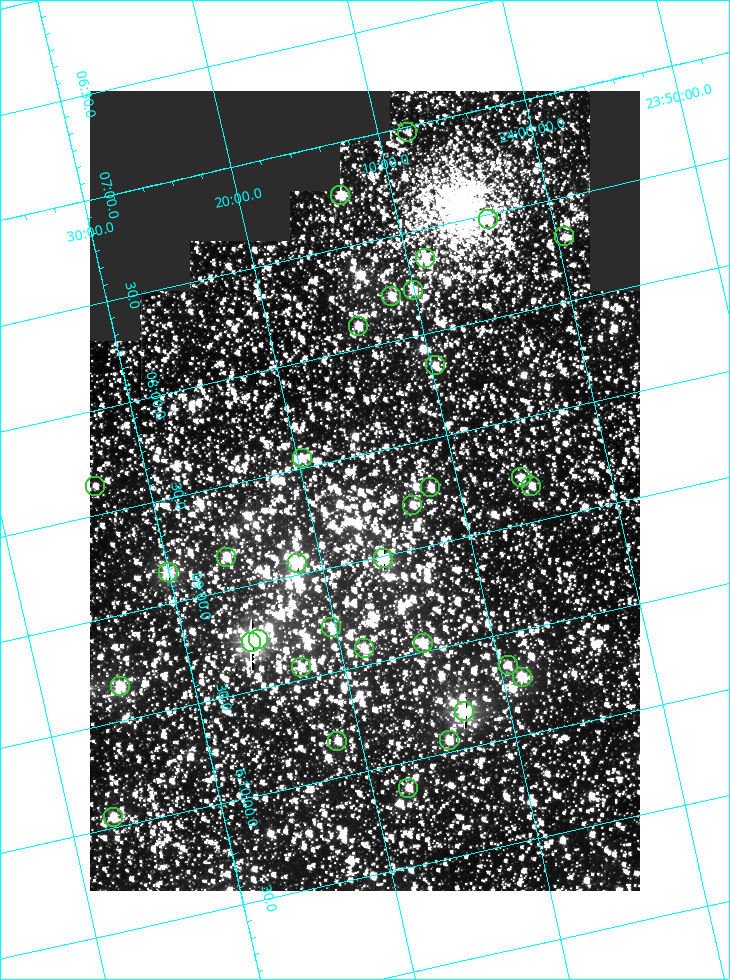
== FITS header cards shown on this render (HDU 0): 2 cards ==
NAXIS1  =                  550
NAXIS2  =                  800

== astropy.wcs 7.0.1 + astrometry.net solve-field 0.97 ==
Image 550 x 800 px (HDU 0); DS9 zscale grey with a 90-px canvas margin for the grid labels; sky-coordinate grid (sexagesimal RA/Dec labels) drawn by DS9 from the SOLVED WCS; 33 Tycho-2 reference stars matched to detected sources circled (green)
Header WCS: RA---TAN/DEC--TAN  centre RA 06:08:40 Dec +24:16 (92.17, +24.27 deg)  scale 3.97 arcsec/px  FOV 36.4' x 53.0'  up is -103 deg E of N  parity normal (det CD < 0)
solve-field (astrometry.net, Tycho-2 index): VERIFIED the header's WCS against the Tycho-2 star catalogue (verified at 3 index scales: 18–32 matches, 0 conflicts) and refined it, rather than solving blind
Solved WCS: RA---TAN-SIP/DEC--TAN-SIP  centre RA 06:08:40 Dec +24:16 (92.17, +24.27 deg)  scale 3.98 arcsec/px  FOV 36.4' x 53.0'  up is -103 deg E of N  parity normal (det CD < 0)
The solver's refit moves the header's centre by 0.093 arcsec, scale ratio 1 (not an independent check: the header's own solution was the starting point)
Tycho-2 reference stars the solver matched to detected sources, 33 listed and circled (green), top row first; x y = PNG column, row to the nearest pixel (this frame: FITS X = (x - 90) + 1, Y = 800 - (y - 91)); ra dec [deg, ICRS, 3 dp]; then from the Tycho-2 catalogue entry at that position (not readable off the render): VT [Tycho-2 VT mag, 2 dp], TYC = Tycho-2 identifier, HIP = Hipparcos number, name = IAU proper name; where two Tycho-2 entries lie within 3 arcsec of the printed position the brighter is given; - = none
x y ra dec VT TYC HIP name
407 132 91.756 +24.135 11.55 1864-383-1 - -
340 195 91.813 +24.222 9.50 1864-951-1 - -
488 219 91.882 +24.069 10.67 1864-1197-1 - -
564 236 91.922 +23.991 11.04 1864-773-1 - -
425 258 91.910 +24.147 9.81 1864-677-1 - -
413 290 91.945 +24.168 9.83 1864-545-1 - -
391 296 91.946 +24.193 9.49 1864-879-1 - -
358 326 91.972 +24.235 9.87 1864-607-1 - -
435 365 92.040 +24.163 9.97 1864-387-1 - -
302 458 92.113 +24.329 10.09 1877-692-1 - -
521 477 92.195 +24.097 9.91 1877-1306-1 - -
95 486 92.090 +24.558 11.22 1868-1493-1 - -
531 486 92.208 +24.088 10.02 1877-898-1 - -
430 487 92.182 +24.197 9.90 1877-42-1 - -
412 505 92.198 +24.221 10.14 1877-234-1 - -
226 557 92.210 +24.434 9.33 1881-345-1 - -
383 558 92.254 +24.266 8.73 1877-224-1 - -
297 563 92.236 +24.360 8.19 1877-300-1 29148 -
168 572 92.212 +24.501 8.67 1881-93-1 - -
331 627 92.321 +24.338 9.42 1877-884-1 - -
258 639 92.315 +24.419 9.14 1881-15-1 - -
251 642 92.316 +24.428 7.55 1881-1595-1 - -
423 643 92.364 +24.244 8.80 1877-1589-1 - -
364 648 92.355 +24.308 9.21 1877-702-1 - -
508 665 92.412 +24.157 10.23 1877-766-1 - -
301 667 92.360 +24.380 9.69 1881-496-1 - -
522 677 92.431 +24.145 8.75 1877-16-1 - -
120 686 92.334 +24.580 8.60 1881-81-1 - -
464 711 92.456 +24.215 7.57 1877-1484-1 - -
449 740 92.485 +24.239 9.49 1877-1276-1 - -
337 741 92.457 +24.359 9.75 1877-1432-1 - -
408 788 92.531 +24.294 10.40 1877-334-1 - -
113 817 92.487 +24.619 9.38 1881-1542-1 - -